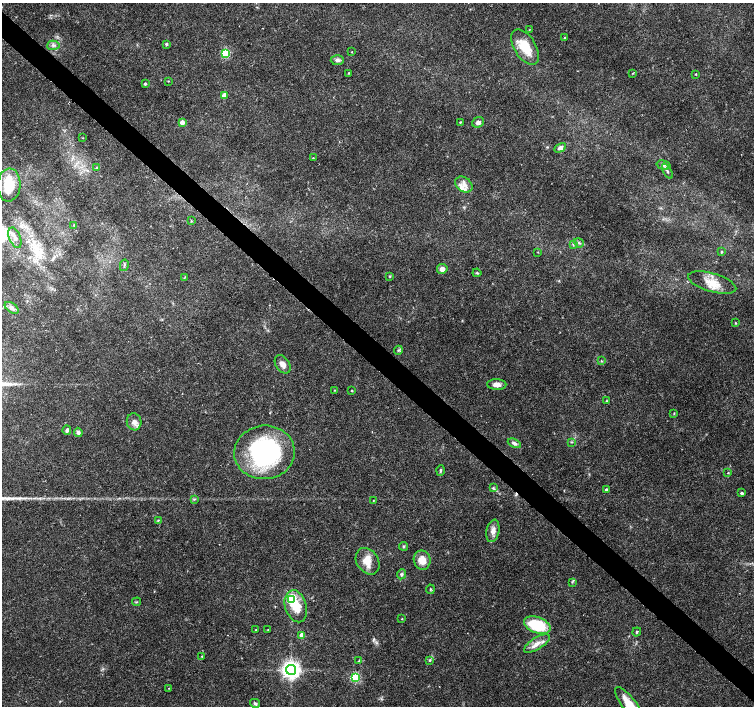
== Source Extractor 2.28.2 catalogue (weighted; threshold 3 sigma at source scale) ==
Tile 6 of 4 x 4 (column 2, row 2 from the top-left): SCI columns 1511-3014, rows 2982-4388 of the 6030 x 6030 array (HDU 1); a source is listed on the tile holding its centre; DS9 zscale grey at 2 x 2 block average (1 PNG px = mean of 2 x 2 image px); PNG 756 x 708 px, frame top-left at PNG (2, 3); each listed source drawn as its Kron ellipse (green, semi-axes under 4 px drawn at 4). Shown black and unused: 4% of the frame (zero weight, under 3 of 4 exposures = <1% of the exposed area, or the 3 px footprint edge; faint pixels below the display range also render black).
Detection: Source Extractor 2.28.2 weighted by HDU 2 'WHT'; one run over the whole footprint, this tile lists its part. Background 0.0237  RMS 0.0019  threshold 0.00866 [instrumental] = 3 sigma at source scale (4.5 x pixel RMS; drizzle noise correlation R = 1.50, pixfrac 1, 0.0396/0.0396 arcsec/px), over >= 5 px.
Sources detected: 96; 1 inside a brighter object's white glare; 1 cosmic-ray / hot-pixel residue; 1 long thin detection or spike segment (spike, bleed or trail) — neither listed nor drawn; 6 inside a brighter listed object's ellipse — not listed separately; the other 87 listed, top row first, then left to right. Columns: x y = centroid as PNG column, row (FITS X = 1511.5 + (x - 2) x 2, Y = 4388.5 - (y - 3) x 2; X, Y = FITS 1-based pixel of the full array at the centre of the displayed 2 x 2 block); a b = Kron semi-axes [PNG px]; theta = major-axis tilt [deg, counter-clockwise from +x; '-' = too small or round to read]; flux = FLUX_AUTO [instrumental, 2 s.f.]
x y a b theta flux
529 30 2 2 - 0.21
565 38 3 2 - 0.34
166 44 3 3 - 0.83
53 45 6 4 3 1.4
525 47 20 11 -58 12
352 52 2 2 - 0.3
225 53 3 3 - 30
337 60 7 5 1 1.4
349 73 2 2 - 0.44
633 73 3 3 - 0.33
696 74 2 2 - 0.45
168 81 3 2 - 0.26
145 84 2 2 - 0.94
224 95 3 3 - 7
182 122 3 3 - 4.2
460 122 3 2 - 0.32
478 122 6 5 - 1.6
83 138 3 2 - 0.19
560 148 6 4 28 1.9
313 158 2 2 - 0.35
664 165 7 4 -14 1.2
97 168 3 2 - 0.64
667 171 8 3 -62 0.88
464 184 9 7 -37 2.7
9 185 16 11 86 11
191 221 3 2 - 0.44
74 225 3 3 - 0.37
15 238 11 5 -69 2.3
579 243 5 2 - 0.71
573 245 3 2 - 0.39
538 252 2 2 - 0.26
721 252 3 3 - 0.48
124 265 6 3 77 0.56
442 269 5 5 - 2.4
477 273 4 3 - 0.5
390 276 3 2 - 0.44
185 277 3 2 - 0.38
712 283 25 9 -16 7.6
12 308 8 4 -36 2.4
736 323 3 3 - 0.43
398 350 4 4 - 0.76
601 361 3 3 - 0.37
283 364 10 6 -54 2.8
497 385 9 5 -3 2.8
334 390 3 2 - 0.31
352 391 2 2 - 0.47
606 401 3 2 - 0.26
674 413 3 3 - 0.3
134 422 8 7 - 2.5
67 430 5 3 - 1.3
78 432 5 4 - 1.5
572 442 4 3 - 0.47
514 443 7 4 -25 1.4
264 452 30 27 5 70
441 470 5 3 - 0.67
728 473 3 2 - 0.27
493 488 4 3 - 0.5
606 490 3 2 - 1.4
742 493 3 2 - 1
194 499 3 2 - 0.42
373 501 2 2 - 0.27
158 520 4 2 - 0.32
493 531 11 6 79 2.9
404 546 4 4 - 0.58
422 560 9 8 - 6.1
368 561 14 10 -55 6.7
401 574 5 4 - 1
572 582 4 2 - 0.44
430 589 4 3 - 0.5
291 599 4 4 - 52
137 602 4 2 - 0.38
296 606 16 10 -73 9.7
402 619 2 2 - 0.28
537 625 14 8 -20 23
268 629 2 2 - 0.2
256 630 2 2 - 0.41
637 632 5 3 - 0.56
302 635 3 3 - 5.6
537 644 15 6 32 3.8
202 656 3 2 - 0.26
430 660 3 3 - 0.52
359 661 4 3 - 0.58
291 670 5 5 - 270
355 677 3 3 - 42
169 688 2 2 - 0.19
255 703 5 4 - 0.85
630 705 22 7 -52 12
Isophote crosses this tile's border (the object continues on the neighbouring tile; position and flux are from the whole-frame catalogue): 1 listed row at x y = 630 705
Diffuse or blended objects may show on this block-average render without a row.